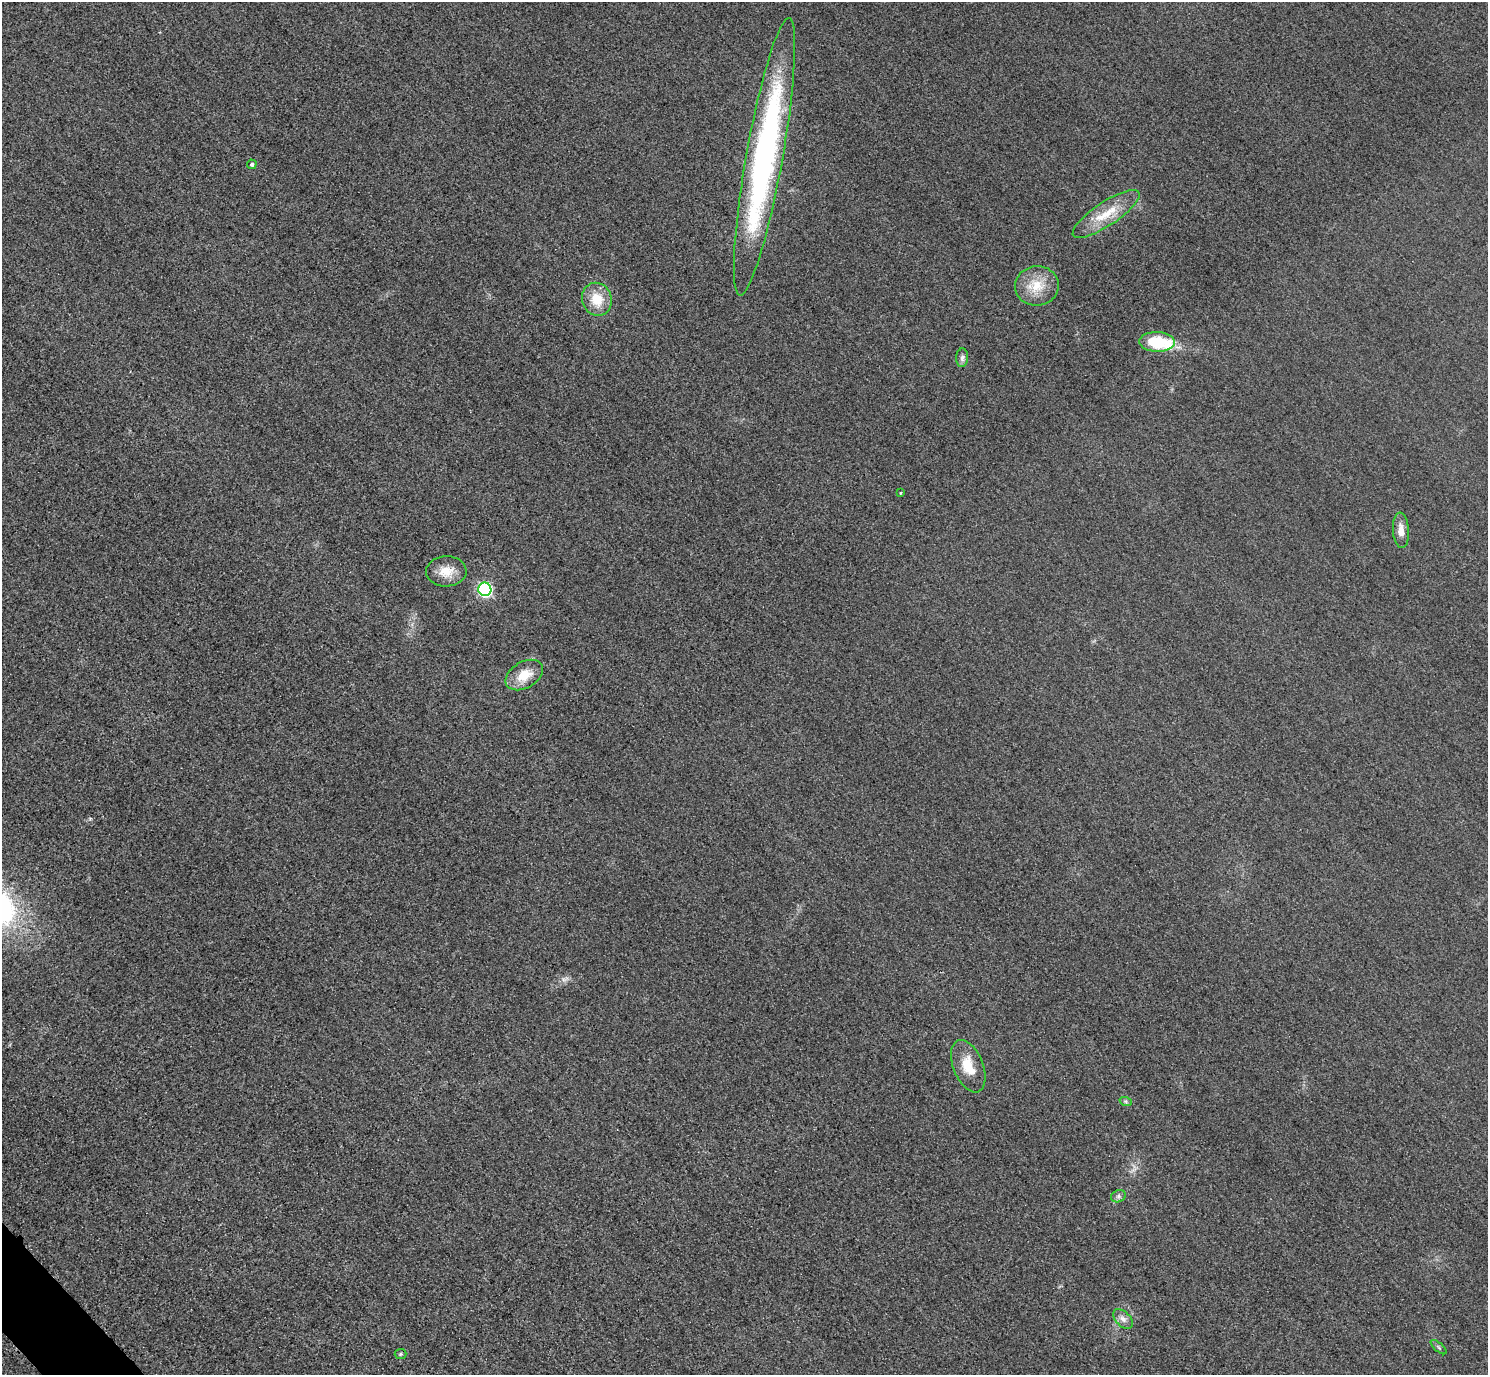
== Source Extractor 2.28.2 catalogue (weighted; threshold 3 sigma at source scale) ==
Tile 7 of 4 x 4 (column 3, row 2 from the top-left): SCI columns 3004-4489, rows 2931-4303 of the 6005 x 6003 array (HDU 1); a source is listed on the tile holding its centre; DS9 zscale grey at full resolution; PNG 1490 x 1377 px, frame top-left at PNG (2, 2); each listed source drawn as its Kron ellipse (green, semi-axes under 4 px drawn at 4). Shown black and unused: <1% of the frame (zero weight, under 3 of 4 exposures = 3% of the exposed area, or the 3 px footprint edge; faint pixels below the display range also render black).
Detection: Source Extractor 2.28.2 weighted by HDU 2 'WHT'; one run over the whole footprint, this tile lists its part. Background 0.0521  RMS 0.016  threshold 0.0725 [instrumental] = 3 sigma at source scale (4.5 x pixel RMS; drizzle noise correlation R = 1.50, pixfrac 1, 0.05/0.05 arcsec/px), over >= 5 px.
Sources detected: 19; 1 inside a brighter listed object's ellipse — not listed separately; the other 18 listed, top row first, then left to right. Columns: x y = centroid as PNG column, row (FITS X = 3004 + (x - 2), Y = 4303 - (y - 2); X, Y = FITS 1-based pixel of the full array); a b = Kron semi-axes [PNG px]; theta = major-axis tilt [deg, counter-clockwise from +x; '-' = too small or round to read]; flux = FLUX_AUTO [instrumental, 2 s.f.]
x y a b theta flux
764 157 141 18 80 540
252 164 5 4 - 3.8
1106 214 39 12 34 44
1037 286 22 19 5 39
597 299 17 14 -69 37
1157 342 18 10 -1 68
962 358 9 6 86 5.3
900 493 4 3 - 1.3
1401 530 18 8 -86 15
446 571 20 15 2 25
485 589 7 6 - 270
524 675 20 13 30 32
968 1066 27 15 -68 38
1126 1102 6 4 -19 2.5
1118 1196 8 6 23 4.1
1123 1319 12 7 -45 8.4
1439 1347 10 3 -40 2.6
400 1354 6 5 - 2.3